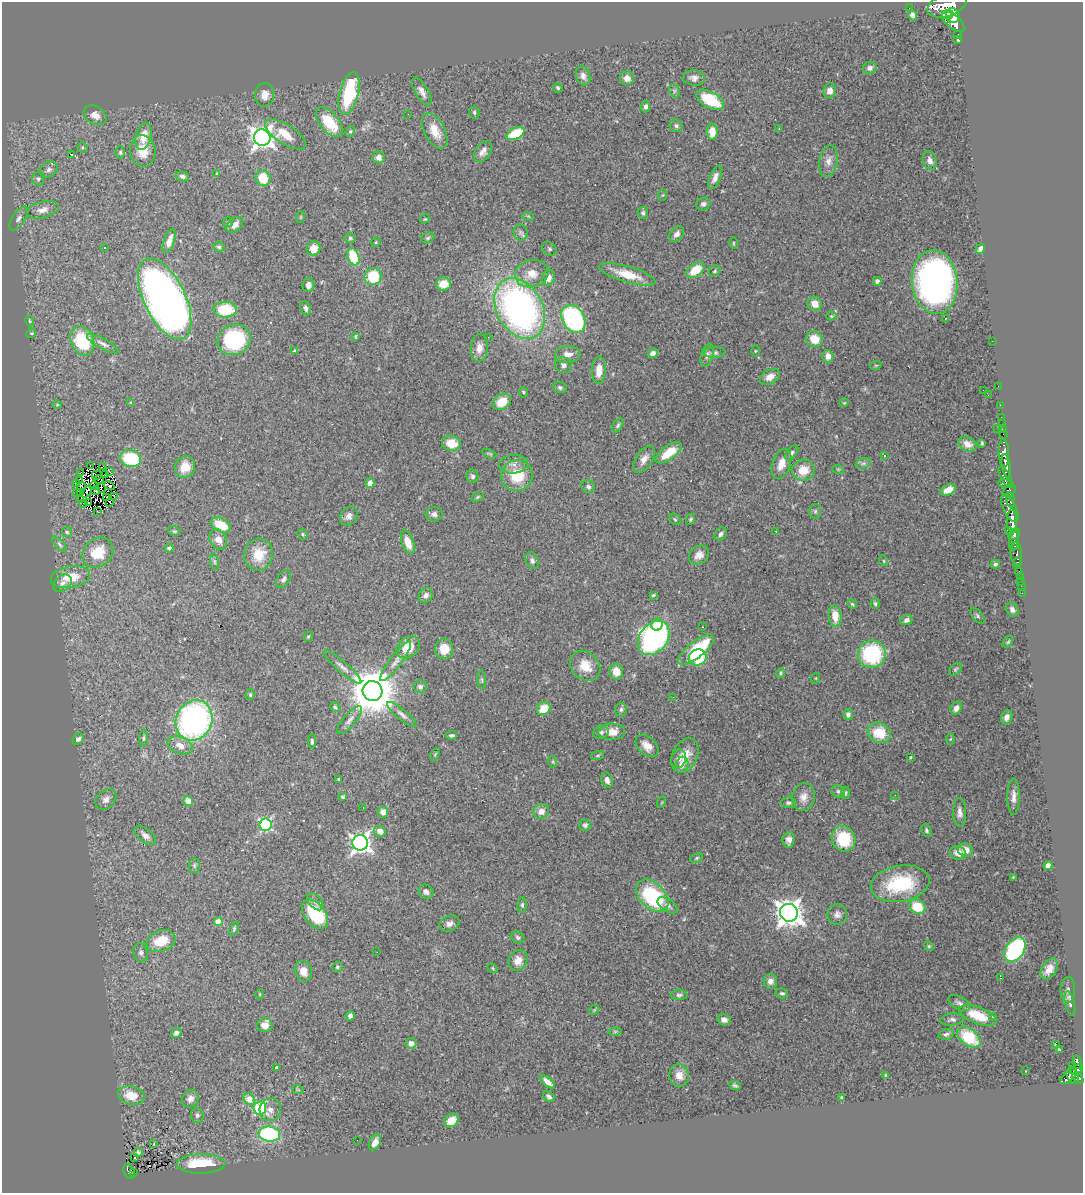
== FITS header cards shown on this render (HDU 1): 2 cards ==
NAXIS1  =                 1081
NAXIS2  =                 1191

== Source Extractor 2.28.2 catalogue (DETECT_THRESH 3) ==
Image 1081 x 1191 px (HDU 1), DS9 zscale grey, 1 PNG px = 1 image px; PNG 1085 x 1195 px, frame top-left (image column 1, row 1191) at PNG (2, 2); each listed source drawn as its Kron ellipse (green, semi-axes under 4 px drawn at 4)
Background 0.739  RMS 0.041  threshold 0.123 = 3 sigma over >= 5 px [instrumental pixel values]
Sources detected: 382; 5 with non-positive FLUX_AUTO (blend fragments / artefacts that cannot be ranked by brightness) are neither listed nor drawn; the other 377 listed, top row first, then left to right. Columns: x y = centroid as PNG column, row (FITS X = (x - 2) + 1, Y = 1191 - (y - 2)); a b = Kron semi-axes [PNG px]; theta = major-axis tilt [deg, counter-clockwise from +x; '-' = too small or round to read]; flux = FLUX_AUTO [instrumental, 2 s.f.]
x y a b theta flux
947 5 20 11 19 3400
909 8 2 2 - 8.7
947 14 6 4 1 810
912 15 5 4 - 12
953 16 8 6 -66 1400
953 22 13 6 -39 1900
958 34 3 3 - 86
958 40 4 3 - 3.2
870 68 7 6 - 11
583 76 10 7 -72 13
627 78 7 7 - 20
694 78 11 7 -5 14
558 88 5 4 - 4.2
674 91 7 5 -61 5.5
830 91 7 6 - 21
422 92 15 6 -60 18
349 93 22 9 76 210
265 95 12 9 84 25
710 100 15 8 -29 140
646 106 6 4 84 9.4
474 112 6 5 - 5.5
408 114 3 2 - 3.2
95 115 12 9 -31 21
329 122 17 9 -50 110
676 126 7 6 - 6.9
779 128 2 2 - 1.5
350 131 6 4 68 4.1
435 131 19 10 -63 46
712 132 8 5 -88 38
285 134 23 9 -33 60
516 134 10 5 26 110
144 136 14 7 78 47
262 138 8 8 - 2000
82 148 5 5 - 4.1
143 151 16 12 -83 47
483 151 12 7 55 17
120 152 6 4 89 4.6
71 155 3 3 - 51
379 158 6 6 - 14
930 160 9 6 -73 15
828 161 16 9 80 22
49 169 9 7 33 10
217 174 3 3 - 3.3
182 176 7 5 -12 7.8
715 177 12 5 67 16
263 178 8 7 - 69
38 179 7 6 - 6.9
663 195 6 4 70 2.9
703 204 7 6 - 8.9
43 210 16 8 14 22
643 213 6 5 - 5.5
528 216 6 3 -18 3
301 217 6 3 71 2.4
19 218 13 6 55 11
425 219 5 3 - 2.3
228 222 5 5 - 4.1
235 225 10 6 39 16
521 232 8 7 - 8.3
676 234 9 6 46 13
350 238 5 5 - 4.4
428 238 7 5 23 4.8
169 241 13 5 71 26
376 242 5 4 - 3.3
733 243 6 4 -89 3.2
219 247 6 5 - 5.1
105 248 3 2 - 2.6
313 249 7 6 - 29
549 249 8 6 -36 5.9
980 249 5 4 - 10
353 257 9 5 -69 140
696 270 10 6 37 66
715 271 6 5 - 4.6
532 274 17 13 14 45
627 274 29 8 -16 70
373 276 9 8 - 100
548 278 8 6 74 22
877 281 4 4 - 8
935 282 32 23 -84 1300
443 284 7 6 - 44
308 285 7 6 - 12
165 299 44 20 -64 2100
815 304 7 7 - 28
306 308 7 5 -67 9.4
520 308 32 23 -61 1100
225 310 12 8 -1 110
831 316 5 4 - 3.2
945 318 3 3 - 3.7
573 319 15 11 -60 430
30 321 5 4 - 3.5
31 333 5 4 - 3.2
355 336 3 2 - 3
488 337 2 2 - 6.3
814 339 8 7 - 48
234 340 17 15 24 260
82 341 15 11 -69 150
992 341 2 2 - 27
103 344 18 5 -28 14
479 348 14 8 85 26
295 351 4 3 - 5.2
755 351 6 4 89 3
653 353 5 4 - 12
715 353 11 5 1 6.6
568 355 13 8 5 24
707 355 11 6 74 11
828 356 6 5 - 22
564 365 9 7 -42 11
876 365 6 3 18 2.8
599 370 14 7 87 36
770 377 11 7 31 23
998 386 2 2 - 5.5
560 387 7 5 -19 6.1
983 390 2 2 - 0.98
523 392 5 4 - 3.7
988 395 2 2 - 1.5
502 402 10 7 35 55
131 403 3 2 - 3.1
844 403 4 4 - 2.9
57 405 5 3 - 2.4
1000 405 2 2 - 12
1001 417 2 2 - 7.5
1002 423 2 2 - 10
618 425 8 4 56 5.6
998 428 2 2 - 30
1002 429 2 2 - 7.7
1003 434 2 2 - 13
451 443 9 7 -13 52
982 443 4 3 - 3.3
968 444 9 7 -25 18
669 453 15 6 36 63
792 453 9 5 54 7.3
1004 453 14 5 -87 1200
489 454 7 3 -23 3.7
884 455 3 2 - 15
131 458 10 8 -16 140
644 459 15 8 57 22
863 463 8 5 19 7.1
513 464 14 9 7 19
781 464 15 9 70 30
90 466 3 2 - 7.1
102 466 3 2 - 1
1006 466 11 4 -81 990
185 467 11 10 - 38
838 469 6 3 -18 3.3
803 470 11 10 - 53
81 472 3 2 - 14
110 472 4 3 - 5.2
97 475 5 2 - 4.3
106 475 3 2 - 2.2
473 476 7 6 - 7.2
517 476 16 15 - 100
1005 476 11 4 -63 490
99 479 5 2 - 0.017
79 480 3 2 - 2.9
370 483 5 4 - 23
76 484 3 2 - 1.7
1006 484 8 4 -11 400
109 485 5 2 - 1.6
94 486 4 2 - 1.4
82 487 5 2 - 1.1
588 487 7 6 - 7.2
101 488 5 2 - 0.97
948 490 8 5 27 26
96 491 4 2 - 5
1009 491 7 5 48 490
80 492 4 3 - 0.93
86 492 7 2 52 3.3
77 493 3 2 - 12
106 497 2 2 - 1
114 497 3 2 - 2
478 497 6 4 28 3.7
81 500 4 2 - 10
1011 500 8 3 -82 280
110 502 3 2 - 2.4
88 503 4 3 - 2.4
84 504 4 2 - 1.4
1010 508 15 6 -63 810
97 511 2 2 - 1.8
815 511 7 6 - 6.5
434 514 8 7 - 12
349 516 10 8 55 14
675 519 6 5 - 4.2
691 519 6 4 63 4.8
1012 521 12 5 -88 1500
221 525 10 6 -27 63
1008 530 4 2 - 110
174 531 6 5 - 4.3
776 531 3 2 - 4.4
67 532 5 5 - 3.8
303 534 6 4 -47 4.7
721 534 7 5 56 9.7
1014 534 6 4 43 460
218 540 11 8 -62 25
1014 541 10 5 78 670
408 542 12 6 -72 34
59 544 10 4 -46 6.7
1016 545 4 3 - 220
169 548 4 4 - 8.3
98 553 16 14 42 65
259 554 16 14 78 59
1016 554 11 5 -85 220
699 555 10 8 39 19
532 561 9 6 -63 9.6
884 561 5 3 - 2.6
214 562 8 4 -81 4.9
1018 562 5 3 - 130
995 564 5 4 - 6.1
1019 572 3 3 - 14
1020 576 2 2 - 6.4
71 577 20 10 9 56
283 579 10 6 57 10
1020 581 2 2 - 13
62 583 10 7 36 13
1021 586 2 2 - 3.9
1022 593 2 2 - 6.1
426 595 8 6 56 10
653 595 4 3 - 3.2
875 603 5 4 - 4.7
852 604 5 4 - 3.5
1012 609 7 5 -55 11
835 616 11 6 -84 39
977 616 9 5 -51 5.7
906 620 6 5 - 9.9
657 625 6 5 - 57
702 627 2 2 - 2.9
308 636 5 4 - 3.2
654 638 19 14 51 810
1008 642 7 4 53 4.5
408 647 13 10 39 46
444 649 10 9 - 46
696 650 22 8 39 150
872 654 14 13 - 230
698 658 9 8 - 110
396 661 24 6 53 19
585 666 16 13 -45 52
342 667 24 5 -42 17
955 669 7 5 42 4.9
616 672 8 7 - 34
781 673 5 4 - 4.1
816 678 5 3 - 2
482 680 9 3 -85 4.3
420 686 6 6 - 8.1
372 691 10 10 - 13000
250 695 5 4 - 4.3
673 697 3 2 - 2.1
335 707 5 4 - 4.9
544 708 7 6 - 48
956 708 7 5 60 17
621 709 7 6 - 6.5
402 714 18 5 -40 13
848 714 5 4 - 8.4
1007 717 7 5 70 16
194 720 21 18 64 870
349 720 18 6 49 16
601 732 8 6 25 8
612 732 13 8 1 36
879 733 12 9 -28 87
451 735 5 3 - 5.7
144 738 9 3 85 4.2
78 739 6 5 - 7.5
950 739 5 3 - 2.5
312 741 7 4 -89 5.4
180 745 13 8 -20 25
647 746 13 9 -44 27
435 754 7 4 65 3.8
685 755 18 12 65 44
597 756 7 3 19 4
910 757 4 3 - 2.7
679 759 9 7 70 11
553 762 5 3 - 2.8
682 765 8 6 67 19
338 779 3 3 - 4.3
607 780 8 5 -75 12
838 791 7 6 - 6.6
845 793 6 4 90 4.5
895 795 4 3 - 2.6
1014 796 18 6 90 19
343 797 4 3 - 9
803 797 14 11 77 25
106 799 12 8 45 16
188 801 5 4 - 30
662 802 6 3 71 2.8
788 802 7 5 0 7.2
363 808 2 2 - 1.6
541 811 8 7 - 22
383 812 5 5 - 23
960 813 14 6 -88 15
265 825 6 6 - 430
585 825 6 5 - 8.4
927 830 6 4 -67 5
380 831 6 5 - 22
145 835 13 6 -40 15
843 839 13 11 -60 120
789 840 8 6 82 14
360 843 8 7 - 1400
965 850 7 7 - 30
958 853 8 7 - 29
697 858 6 4 28 4.3
194 865 7 5 90 5.4
1048 866 4 4 - 33
1013 877 4 4 - 2.1
900 884 29 18 9 200
426 892 8 6 -42 12
652 896 19 12 -45 240
315 902 10 6 -48 10
522 905 7 5 90 5.6
668 905 11 6 -32 11
917 907 8 7 - 77
789 913 9 8 - 3200
315 914 16 10 -52 150
837 914 10 10 - 14
218 922 4 4 - 53
449 924 10 7 23 14
234 929 7 3 66 3.9
518 937 7 5 -30 5.8
161 941 15 10 19 64
929 946 5 4 - 3.1
1015 950 13 9 56 340
377 952 2 2 - 4.5
141 953 9 7 -72 8.8
518 960 11 9 60 24
337 967 5 5 - 4.4
493 968 5 4 - 3.1
1049 969 11 7 58 24
303 971 10 8 -71 30
1000 978 3 2 - 2.3
770 981 7 7 - 13
1068 990 13 7 88 11
782 993 6 5 - 5.8
260 994 5 3 - 2.9
679 995 8 5 2 7.5
959 1003 12 6 -29 11
1070 1003 12 4 -77 12
594 1010 6 4 44 2.8
978 1015 20 8 -20 72
350 1016 5 4 - 9.1
993 1016 3 3 - 3.6
724 1020 7 5 -12 13
952 1020 12 6 6 9.7
265 1025 8 7 - 24
615 1031 6 4 0 4.5
176 1033 6 4 38 8.6
946 1034 8 5 12 6.8
969 1037 13 8 -38 120
411 1043 5 5 - 16
1055 1044 3 2 - 10
1059 1049 3 3 - 4.4
1077 1062 7 3 -76 140
1073 1065 2 2 - 7.1
277 1067 3 3 - 9.1
1077 1069 7 4 26 340
1025 1071 2 2 - 2.9
679 1075 11 10 - 22
886 1075 4 3 - 3.5
1069 1076 10 5 43 290
1073 1076 9 5 -71 370
1078 1078 6 4 -43 310
547 1082 8 4 -41 19
735 1085 6 4 -22 5.5
298 1090 6 3 -19 3.1
131 1095 14 9 -14 55
549 1097 7 4 -40 9.7
842 1097 4 3 - 3.5
190 1099 9 7 53 15
249 1099 6 5 - 41
260 1108 6 6 - 250
270 1110 11 10 - 20
197 1115 7 6 - 6.9
451 1120 8 6 40 36
269 1134 11 7 -7 310
357 1140 2 2 - 3.4
375 1142 8 5 63 20
154 1144 3 2 - 2.1
138 1152 5 3 - 5.5
135 1157 3 3 - 6.1
201 1164 24 9 1 170
129 1172 8 5 -67 110
133 1172 4 3 - 58
At the frame edge (FLAGS 8, measured only in part): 1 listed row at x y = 947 5
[5 non-positive-flux detections neither listed nor drawn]